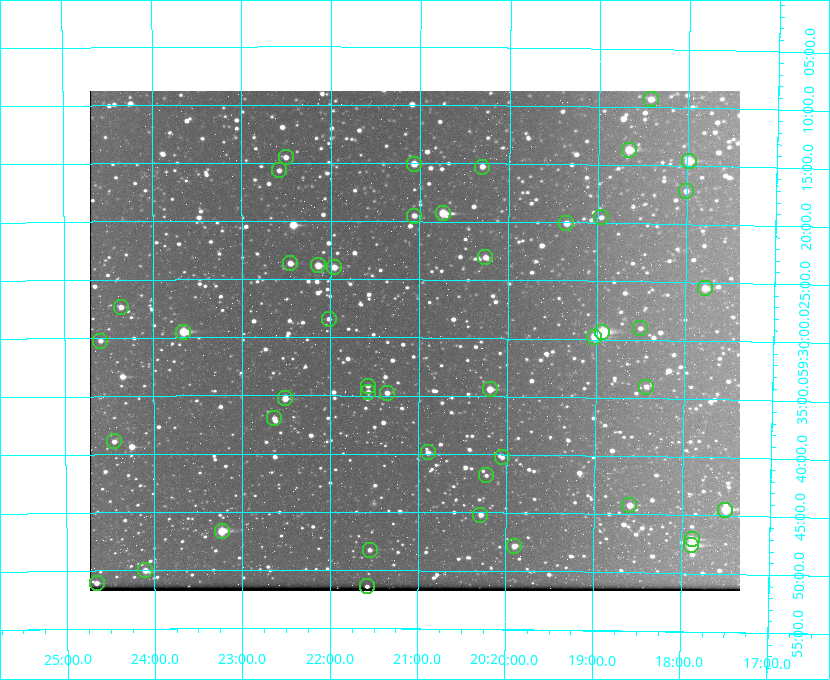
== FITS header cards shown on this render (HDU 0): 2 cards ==
NAXIS1  =                  650 / Width of table row in bytes
NAXIS2  =                  500 / Number of rows in table

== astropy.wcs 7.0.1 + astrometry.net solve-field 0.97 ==
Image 650 x 500 px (HDU 0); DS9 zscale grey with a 90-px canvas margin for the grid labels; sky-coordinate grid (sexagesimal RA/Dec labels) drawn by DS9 from the SOLVED WCS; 46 Tycho-2 reference stars matched to detected sources circled (green)
Header WCS: none
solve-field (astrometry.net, Tycho-2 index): SOLVED blind (the file carries no WCS)
Solved WCS: RA---TAN-SIP/DEC--TAN-SIP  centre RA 20:21:03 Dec +59:30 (305.26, +59.50 deg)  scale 5.16 arcsec/px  FOV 55.9' x 43.0'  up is +180 deg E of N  parity flipped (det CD > 0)
(file carries no celestial WCS; the grid is the blind solution)
Tycho-2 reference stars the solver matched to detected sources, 46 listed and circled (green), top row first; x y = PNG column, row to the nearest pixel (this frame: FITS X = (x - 90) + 1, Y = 500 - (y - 91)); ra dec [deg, ICRS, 3 dp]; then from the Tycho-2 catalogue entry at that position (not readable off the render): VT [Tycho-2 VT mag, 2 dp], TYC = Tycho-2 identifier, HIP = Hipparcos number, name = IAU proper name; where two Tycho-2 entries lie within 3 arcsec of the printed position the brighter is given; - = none
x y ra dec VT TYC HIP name
651 99 304.606 +59.155 10.95 3949-1673-1 - -
629 150 304.666 +59.228 9.63 3949-1325-1 - -
286 157 305.626 +59.242 11.94 3949-1433-1 - -
689 161 304.498 +59.243 9.91 3949-663-1 - -
414 164 305.267 +59.251 11.19 3949-745-1 - -
482 167 305.075 +59.254 11.10 3949-857-1 - -
279 170 305.645 +59.261 12.19 3949-1327-1 - -
686 191 304.503 +59.286 12.15 3949-1521-1 - -
443 213 305.185 +59.322 8.95 3949-1869-1 - -
414 216 305.266 +59.325 11.55 3949-717-1 - -
601 217 304.741 +59.325 12.05 3949-499-1 - -
566 223 304.838 +59.335 10.93 3949-1877-1 - -
485 257 305.064 +59.384 11.29 3949-93-1 - -
290 263 305.613 +59.394 10.81 3949-1261-1 - -
318 265 305.535 +59.397 10.37 3949-1383-1 - -
334 267 305.490 +59.400 10.79 3949-1179-1 - -
705 288 304.447 +59.425 10.97 3949-965-1 - -
121 307 306.091 +59.456 11.36 3949-919-1 - -
329 319 305.505 +59.474 11.77 3949-1259-1 - -
640 328 304.626 +59.483 12.57 3949-149-1 - -
183 332 305.915 +59.492 9.25 3949-1149-1 - -
602 332 304.733 +59.490 8.93 3949-1451-1 - -
594 337 304.755 +59.496 9.37 3949-615-1 - -
100 341 306.149 +59.504 12.27 3949-401-1 - -
368 386 305.394 +59.570 11.70 3949-405-1 - -
646 387 304.607 +59.567 11.00 3949-1861-1 - -
490 389 305.049 +59.573 10.18 3949-1099-1 - -
368 392 305.393 +59.578 11.77 3949-137-1 - -
387 393 305.340 +59.579 10.98 3949-39-1 - -
285 398 305.628 +59.588 10.19 3949-1517-1 - -
274 418 305.659 +59.616 11.86 3949-1415-1 - -
114 441 306.113 +59.648 11.13 3949-1837-1 - -
428 452 305.223 +59.664 11.52 3949-1631-1 - -
502 457 305.013 +59.671 12.48 3949-1826-1 - -
486 475 305.057 +59.697 12.28 3949-191-1 - -
629 505 304.649 +59.737 10.61 3949-735-1 - -
725 510 304.376 +59.741 8.68 3949-423-1 - -
480 515 305.073 +59.753 11.06 3949-89-1 - -
222 531 305.808 +59.778 8.73 3949-715-1 100545 -
692 539 304.470 +59.785 9.54 3949-1615-1 - -
691 545 304.474 +59.793 10.98 3949-1187-1 100048 -
514 546 304.976 +59.797 11.33 3949-1031-1 - -
370 550 305.387 +59.804 11.49 3949-285-1 - -
145 570 306.026 +59.833 10.93 3949-785-1 - -
97 583 306.165 +59.851 11.26 3949-49-1 - -
367 586 305.395 +59.857 11.71 3949-313-1 - -